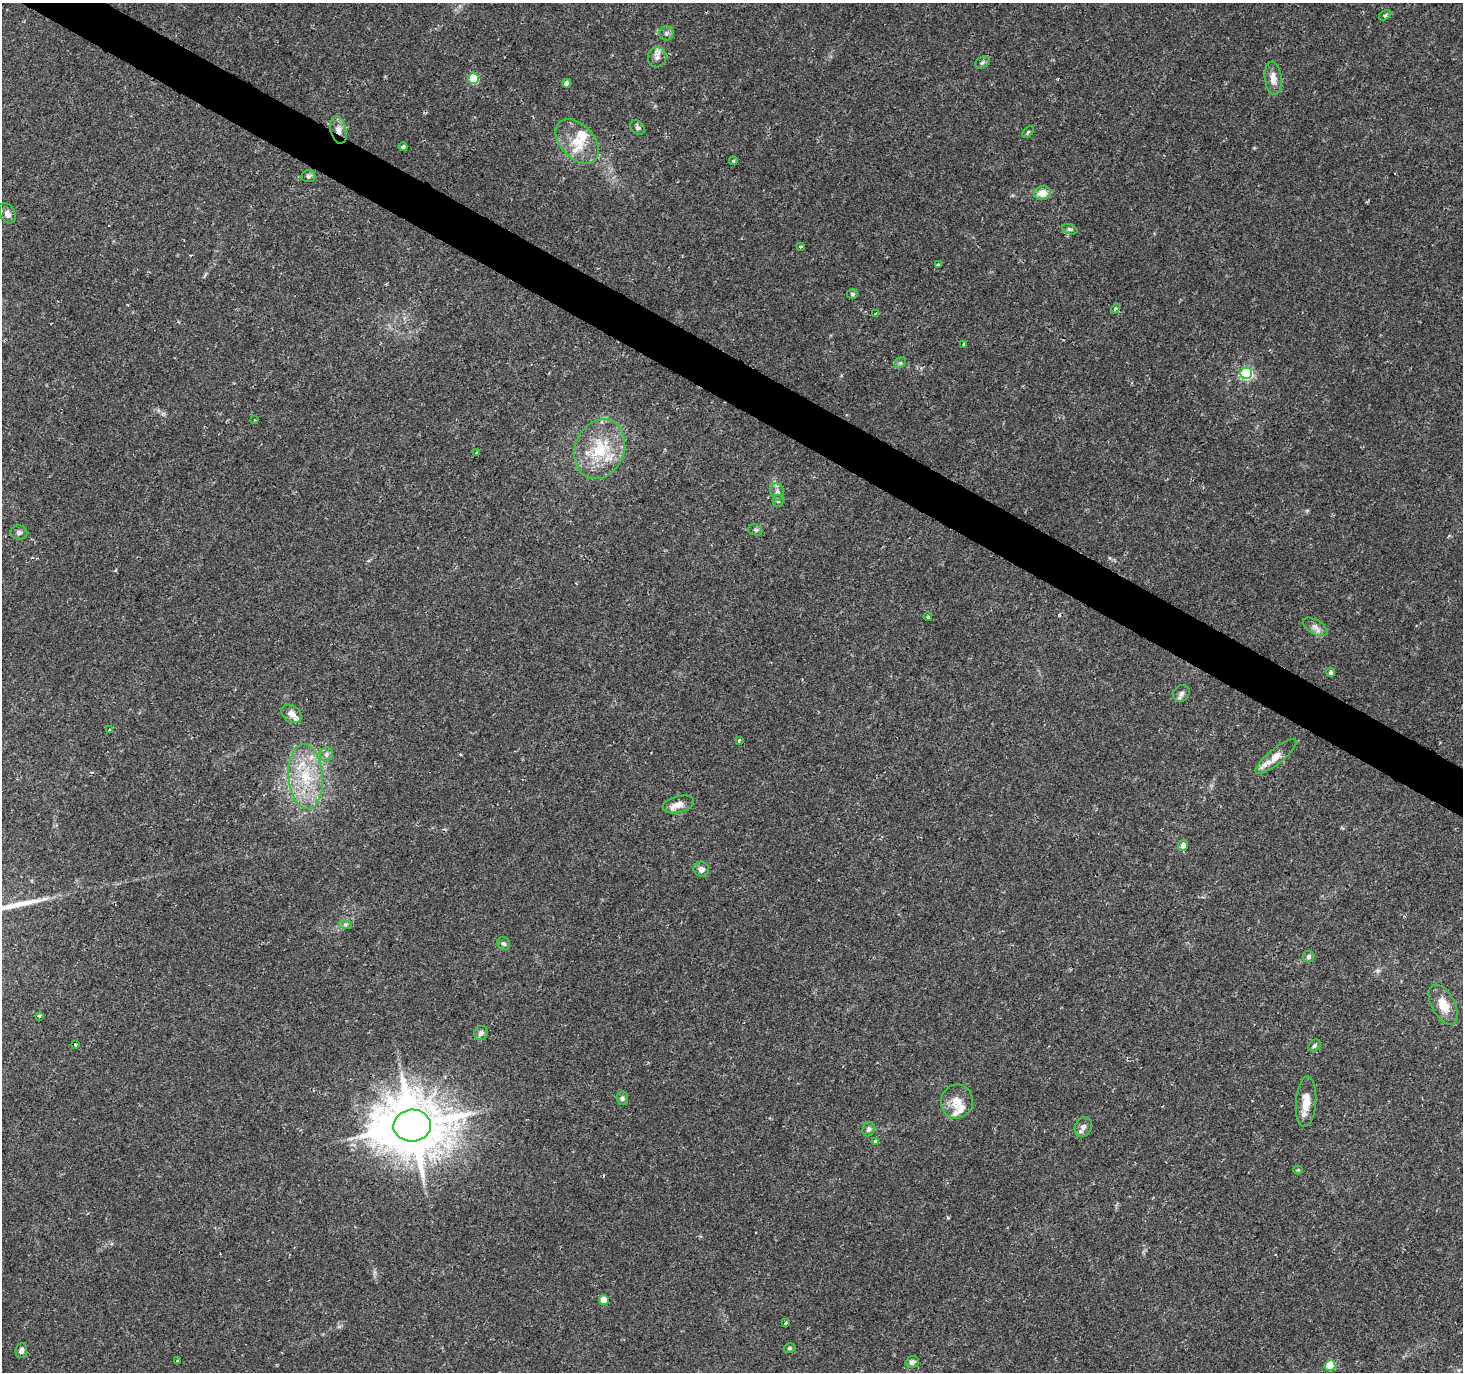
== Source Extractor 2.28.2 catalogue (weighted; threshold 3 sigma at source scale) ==
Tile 11 of 4 x 4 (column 3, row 3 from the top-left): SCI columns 2925-4385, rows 1563-2932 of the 5854 x 5930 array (HDU 1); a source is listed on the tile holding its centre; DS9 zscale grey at full resolution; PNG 1465 x 1374 px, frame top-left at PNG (2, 3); each listed source drawn as its Kron ellipse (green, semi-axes under 4 px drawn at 4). Shown black and unused: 3% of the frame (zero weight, under 2 of 3 exposures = <1% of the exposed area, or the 3 px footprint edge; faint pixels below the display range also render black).
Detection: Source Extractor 2.28.2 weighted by HDU 2 'WHT'; one run over the whole footprint, this tile lists its part. Background 0.0162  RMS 0.0025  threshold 0.0112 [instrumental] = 3 sigma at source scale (4.5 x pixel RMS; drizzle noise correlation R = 1.50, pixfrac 1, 0.0396/0.0396 arcsec/px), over >= 5 px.
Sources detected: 79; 2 cosmic-ray / hot-pixel residue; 1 long thin detection or spike segment (spike, bleed or trail) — neither listed nor drawn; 8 inside a brighter listed object's ellipse — not listed separately; the other 68 listed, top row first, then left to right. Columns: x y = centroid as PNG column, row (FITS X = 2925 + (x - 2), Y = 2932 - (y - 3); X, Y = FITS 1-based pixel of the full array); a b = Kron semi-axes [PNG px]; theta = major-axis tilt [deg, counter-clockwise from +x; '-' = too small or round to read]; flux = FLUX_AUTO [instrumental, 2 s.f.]
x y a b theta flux
1385 15 7 4 29 0.54
666 33 7 7 - 0.89
657 57 10 9 - 1.4
982 62 8 5 34 0.56
474 78 5 5 - 12
1273 78 17 8 -84 2.3
567 83 4 4 - 1.2
638 127 8 6 -47 0.68
338 130 14 8 -77 2.3
1028 132 7 4 45 0.37
577 141 26 16 -47 6.1
403 147 4 4 - 0.54
733 161 4 4 - 0.28
308 176 7 6 - 0.6
1043 193 8 7 - 2.9
7 213 11 7 -59 1.4
1070 229 8 5 -18 0.52
801 247 3 3 - 0.67
938 264 4 3 - 0.55
852 294 6 4 -1 0.46
1116 309 5 4 - 0.43
875 313 4 3 - 0.44
964 344 4 3 - 1.3
900 363 6 4 42 0.41
1246 373 6 6 - 32
255 420 3 3 - 0.18
600 449 30 24 68 12
476 453 4 3 - 0.51
777 492 9 6 -73 1
778 501 6 5 - 0.44
755 530 7 5 -21 0.45
19 532 8 7 - 0.7
928 617 4 3 - 0.22
1315 627 14 7 -30 1.4
1330 672 5 4 - 0.6
1181 693 9 7 47 0.97
291 714 11 8 -36 1.7
109 730 3 3 - 0.71
739 740 3 3 - 0.41
326 754 7 6 - 0.87
1276 756 25 7 39 3.8
306 777 32 17 -85 12
678 804 16 8 13 2.3
1183 845 5 5 - 1.4
701 869 8 7 - 1.3
345 924 6 4 -18 0.46
504 944 7 5 -40 0.52
1309 956 6 6 - 0.63
1443 1005 22 11 -61 4.2
39 1016 3 3 - 0.4
481 1033 7 6 - 0.87
76 1045 3 3 - 3.4
1314 1045 7 5 45 0.49
622 1098 7 6 - 0.64
957 1101 17 16 - 3.7
1306 1102 25 10 85 3.4
412 1125 19 16 5 1600
1083 1127 10 8 64 1.2
869 1129 7 5 67 0.75
875 1141 4 3 - 1.4
1298 1170 4 4 - 0.23
604 1300 5 5 - 3.9
785 1322 3 3 - 1.2
790 1348 6 4 16 0.4
21 1351 7 5 83 0.93
178 1361 3 3 - 0.31
912 1362 7 5 27 0.86
1330 1365 5 5 - 8.9
Overlapping masked pixels (flux is a lower limit): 2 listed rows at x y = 338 130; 412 1125